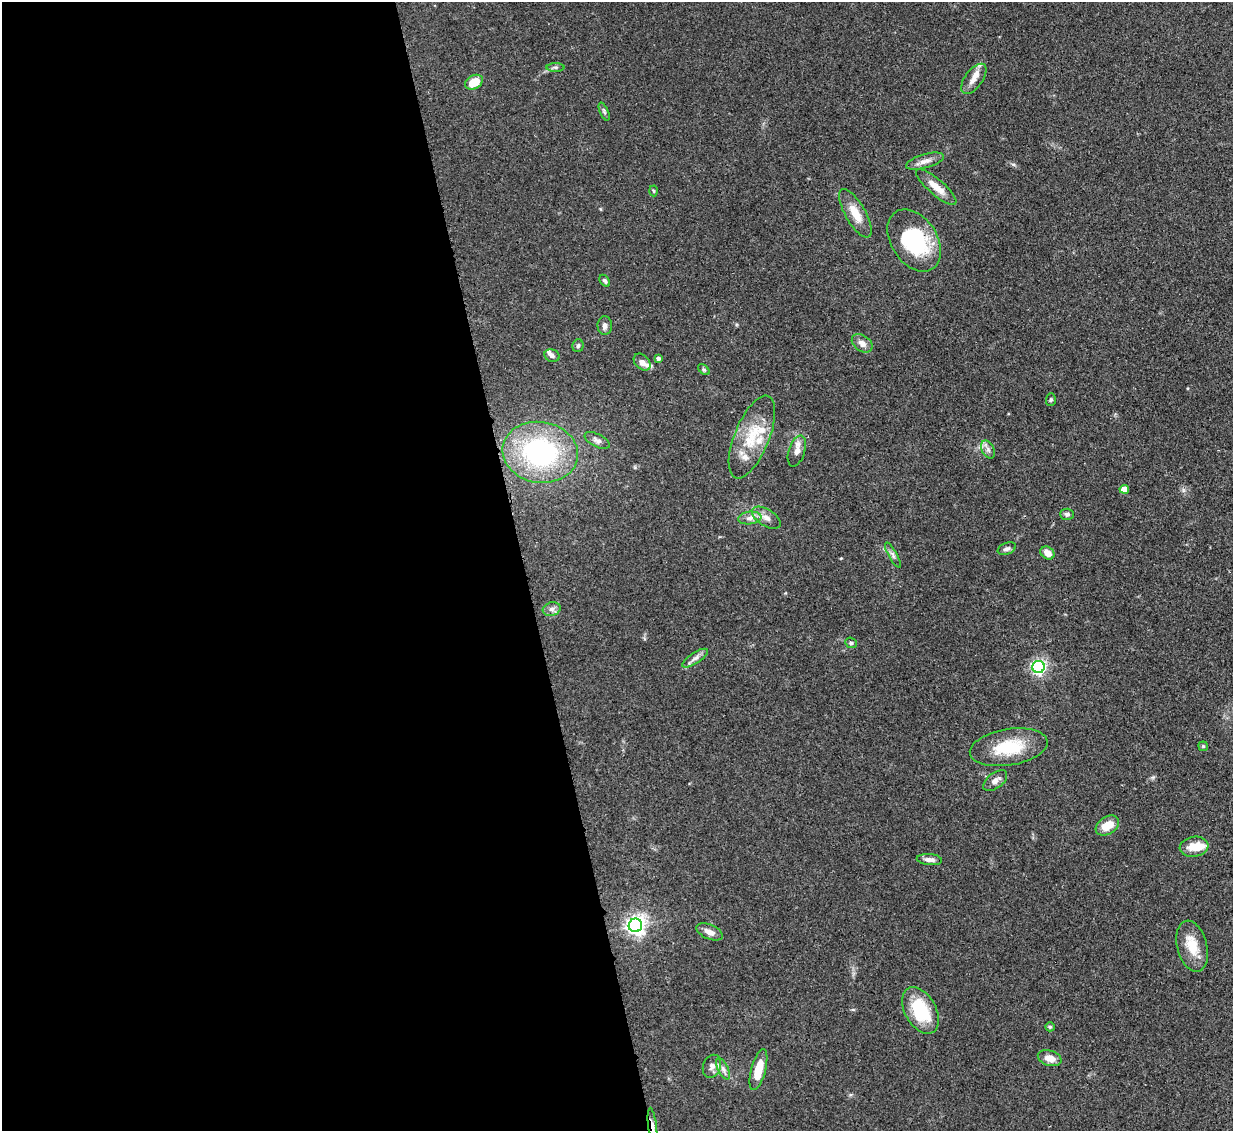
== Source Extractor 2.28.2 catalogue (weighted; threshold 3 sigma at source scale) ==
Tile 9 of 4 x 4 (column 1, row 3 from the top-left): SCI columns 78-1308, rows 1347-2475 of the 5079 x 5065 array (HDU 1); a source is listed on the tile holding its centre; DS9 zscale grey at full resolution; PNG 1235 x 1133 px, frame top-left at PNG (2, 2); each listed source drawn as its Kron ellipse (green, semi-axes under 4 px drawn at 4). Shown black and unused: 42% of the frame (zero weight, under 3 of 4 exposures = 9% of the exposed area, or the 3 px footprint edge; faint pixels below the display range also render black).
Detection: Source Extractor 2.28.2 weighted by HDU 2 'WHT'; one run over the whole footprint, this tile lists its part. Background 0.125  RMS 0.0049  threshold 0.0222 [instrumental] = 3 sigma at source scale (4.5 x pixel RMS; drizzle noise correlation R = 1.50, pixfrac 1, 0.05/0.05 arcsec/px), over >= 5 px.
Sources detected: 58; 1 inside a brighter object's white glare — neither listed nor drawn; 7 inside a brighter listed object's ellipse — not listed separately; the other 50 listed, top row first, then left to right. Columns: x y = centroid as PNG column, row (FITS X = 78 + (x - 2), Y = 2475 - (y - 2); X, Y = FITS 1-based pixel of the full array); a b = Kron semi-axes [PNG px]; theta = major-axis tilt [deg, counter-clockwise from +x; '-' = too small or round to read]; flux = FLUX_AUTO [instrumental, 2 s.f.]
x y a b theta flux
556 67 9 4 0 1.1
974 79 17 9 53 4.3
474 82 9 6 29 8.9
604 112 10 3 -67 0.97
925 161 19 7 16 3.6
936 187 26 8 -41 6.6
653 191 5 3 - 0.51
855 213 27 10 -60 8.2
914 240 34 23 -57 40
605 281 6 4 -56 1.1
605 326 9 7 87 2.2
862 343 11 8 -35 3
578 346 6 5 - 1.1
552 356 8 6 -20 1.6
658 358 4 3 - 1.5
642 362 10 7 -44 2.8
704 370 7 4 -41 0.8
1051 400 6 5 - 0.79
752 437 44 17 68 20
597 440 13 6 -27 2.2
988 450 9 6 -63 1.8
797 451 16 8 72 3.4
540 452 38 30 -9 76
1124 489 4 4 - 5.8
1067 514 7 5 -2 1.4
750 518 11 6 6 2.6
766 518 16 8 -32 3.7
1007 549 9 5 21 1.5
1047 553 7 6 - 4.1
893 555 14 4 -61 1.7
552 609 9 6 16 1.9
851 643 6 5 - 0.97
695 658 15 5 34 2.4
1038 667 6 6 - 120
1203 746 5 4 - 0.62
1009 747 39 18 9 23
995 781 14 7 38 3.1
1107 825 13 8 33 8
1194 847 14 10 8 6.8
929 860 13 5 -5 2.4
635 925 7 6 - 250
709 932 14 7 -23 3.5
1192 946 26 15 -76 11
920 1010 25 15 -60 24
1050 1027 5 4 - 0.66
1050 1058 12 7 -17 4.6
712 1066 12 9 69 2.8
723 1069 12 5 -64 2.1
758 1070 21 7 75 10
652 1126 19 3 -83 3.4
Overlapping masked pixels (flux is a lower limit): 1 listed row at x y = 652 1126
Isophote crosses this tile's border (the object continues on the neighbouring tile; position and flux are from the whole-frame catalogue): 1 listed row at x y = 652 1126